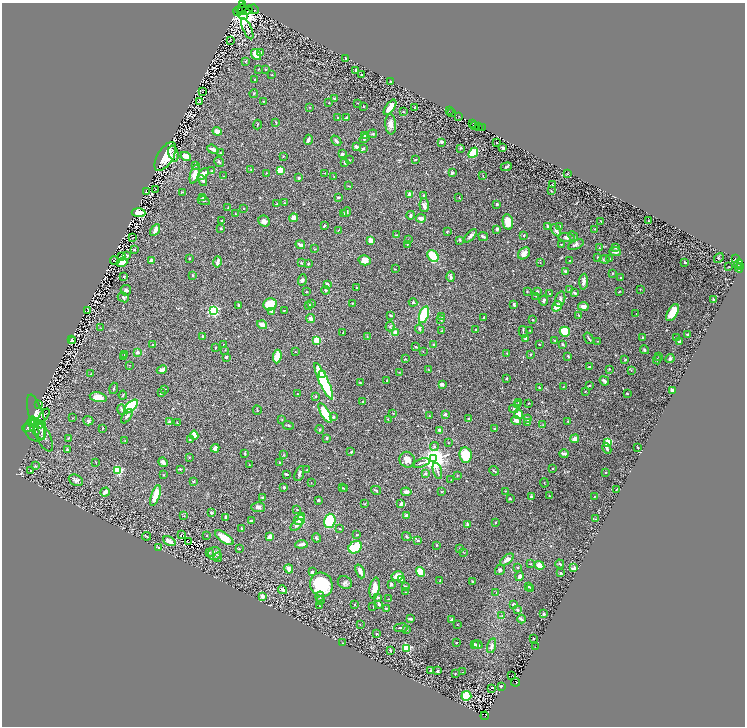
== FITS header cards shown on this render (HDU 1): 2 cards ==
NAXIS1  =                 1485
NAXIS2  =                 1448

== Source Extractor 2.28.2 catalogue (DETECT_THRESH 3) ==
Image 1485 x 1448 px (HDU 1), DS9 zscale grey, zoomed out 1/2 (1 PNG px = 2 x 2 image px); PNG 747 x 728 px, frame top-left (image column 1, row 1447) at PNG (2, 3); each listed source drawn as its Kron ellipse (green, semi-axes under 4 px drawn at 4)
Background 0.814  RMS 0.022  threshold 0.0651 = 3 sigma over >= 5 px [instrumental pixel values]
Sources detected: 673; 65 cannot appear on this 1/2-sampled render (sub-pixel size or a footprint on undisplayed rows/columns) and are neither listed nor drawn; of the other 608, the 500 brightest by FLUX_AUTO listed and drawn (108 fainter detections omitted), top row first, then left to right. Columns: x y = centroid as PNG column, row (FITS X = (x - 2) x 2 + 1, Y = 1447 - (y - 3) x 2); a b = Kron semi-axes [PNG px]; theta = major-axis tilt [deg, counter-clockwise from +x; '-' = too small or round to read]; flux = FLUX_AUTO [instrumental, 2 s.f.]
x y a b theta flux
243 4 2 1 - 270
242 9 5 3 - 3100
254 9 5 1 - 170
238 11 5 3 - 790
245 11 8 2 6 1200
243 16 4 4 - 6400
247 29 11 4 -66 15
231 40 4 2 - 2.5
261 52 4 3 - 4.7
256 55 6 4 -52 78
346 58 2 2 - 3.7
245 61 3 3 - 3.2
258 69 2 2 - 2.9
266 69 2 2 - 2.8
356 70 3 2 - 9.2
272 75 2 2 - 3.9
362 75 2 2 - 5.1
255 80 3 2 - 6.3
391 81 2 2 - 3.2
202 91 3 2 - 2.3
254 93 4 2 - 3
334 99 3 2 - 5.2
264 101 2 2 - 1.8
199 102 3 2 - 3.5
329 103 2 2 - 2.7
357 103 3 2 - 2
364 106 2 2 - 6.1
310 107 3 2 - 2.1
390 107 9 4 55 42
414 108 2 2 - 2.6
403 111 4 3 - 2.9
449 111 2 1 - 50
452 113 3 1 - 130
458 116 3 1 - 71
337 117 2 2 - 6.5
346 118 3 3 - 5.5
276 122 3 2 - 2.5
473 123 2 1 - 46
257 124 5 2 - 3.2
391 124 10 5 -86 32
474 125 2 1 - 75
478 126 2 1 - 120
482 128 4 1 - 220
217 131 5 3 - 37
373 134 4 2 - 3.4
364 135 3 3 - 6.4
364 138 5 3 - 9.7
308 140 5 3 - 9.1
336 141 6 3 -47 11
442 142 2 2 - 23
497 143 2 2 - 2.9
356 147 3 3 - 18
460 148 3 2 - 4.7
503 148 3 2 - 11
213 149 6 3 -20 18
363 149 3 2 - 7.2
220 152 3 2 - 2.4
173 153 8 5 -75 11
473 153 6 4 48 120
342 154 3 3 - 8
165 156 16 8 58 120
186 156 5 4 - 49
283 156 2 1 - 2.3
416 159 2 1 - 2.5
349 160 2 2 - 2.6
219 162 5 3 - 4.3
345 163 4 3 - 5.7
196 165 3 2 - 4.5
506 167 5 3 - 6.7
251 169 4 3 - 3.6
280 170 4 3 - 60
211 171 3 3 - 3.2
266 173 3 2 - 2.5
325 173 3 2 - 2.2
452 173 3 3 - 7.7
195 174 10 4 73 42
203 174 6 4 47 38
568 174 3 2 - 2
483 175 2 2 - 2.8
224 176 2 2 - 2
334 177 2 2 - 2.1
299 178 2 2 - 6.7
203 181 6 3 -61 9.7
552 185 2 2 - 5.8
349 186 3 2 - 2.6
155 189 3 2 - 2.1
551 191 4 3 - 3.2
146 192 4 2 - 3.8
182 192 3 2 - 2.1
410 195 3 3 - 38
424 195 3 3 - 5.5
338 197 4 3 - 4.9
203 198 4 3 - 3.2
459 198 2 2 - 1.8
204 201 6 3 -24 4.6
285 203 4 2 - 3.2
277 204 2 2 - 9.7
497 204 2 2 - 8.2
424 205 7 4 -87 15
228 208 3 2 - 2.3
244 208 2 2 - 7.1
347 212 5 3 - 9.3
139 213 7 4 -3 48
236 214 2 2 - 3.3
344 214 3 2 - 7.2
411 215 4 3 - 8.5
294 218 4 4 - 21
421 218 5 3 - 21
222 221 2 2 - 8.6
264 221 6 5 - 22
601 221 3 2 - 2.2
648 221 2 2 - 2.2
508 222 7 5 -79 72
324 226 4 2 - 3.9
547 226 4 2 - 7
560 226 3 2 - 3.5
221 228 3 3 - 4.4
497 229 3 3 - 6.1
595 229 2 1 - 2.6
155 230 6 3 58 27
338 230 3 2 - 2.4
556 230 7 3 -59 15
447 232 3 3 - 3.7
396 235 3 2 - 3.2
524 235 2 2 - 5.2
470 236 8 4 48 13
573 236 5 4 - 8.8
483 237 5 2 - 8
566 237 8 4 -5 13
133 238 2 1 - 1.9
408 240 3 2 - 2.3
460 240 3 2 - 6
370 241 3 3 - 38
407 244 2 2 - 2.6
561 244 2 2 - 1.9
300 245 5 2 - 18
576 245 8 4 24 12
599 248 4 2 - 2.7
616 248 4 3 - 3.9
315 249 2 2 - 3.1
134 250 3 2 - 4.9
615 252 6 3 -3 12
524 253 7 5 43 24
127 256 4 2 - 3.3
433 256 6 5 - 120
122 257 3 2 - 4
598 258 3 2 - 5.8
609 258 2 2 - 2
719 258 5 3 - 4.3
735 258 3 1 - 120
190 259 2 2 - 3.6
604 259 5 4 - 5.2
152 260 2 2 - 47
364 260 6 5 - 33
570 260 2 2 - 2
115 261 5 2 - 2.4
218 262 5 2 - 15
685 262 3 2 - 6.7
122 263 5 4 - 78
302 263 4 2 - 3.1
540 263 3 2 - 2.3
739 263 4 3 - 1500
308 264 3 2 - 3.3
740 266 2 2 - 230
729 267 3 2 - 1.8
739 268 4 3 - 190
395 269 3 2 - 2.2
566 271 2 2 - 11
613 273 3 2 - 2.7
193 275 3 3 - 3.3
124 276 3 2 - 6.1
451 277 5 3 - 10
621 278 2 2 - 3.4
302 280 6 4 72 8.1
584 282 8 3 86 19
327 284 4 2 - 18
356 287 2 1 - 2.6
569 289 3 3 - 2.7
640 289 3 2 - 1.9
126 290 5 5 - 8.6
325 290 4 3 - 4.4
527 291 3 2 - 3.4
306 292 2 2 - 3.9
537 292 2 2 - 14
619 292 2 2 - 4.4
575 293 3 2 - 9.2
550 294 2 2 - 3.8
536 296 3 2 - 2.1
123 297 6 4 -26 10
560 299 8 5 72 15
713 299 3 2 - 4.3
544 300 5 3 - 7.4
413 302 4 4 - 4.6
311 303 3 3 - 2.8
352 303 3 3 - 3.3
270 304 7 6 - 140
239 305 3 3 - 9.4
514 305 4 3 - 7.5
309 306 4 3 - 9
557 306 5 4 - 41
583 306 5 4 - 22
213 310 3 3 - 750
284 310 2 2 - 2.4
88 311 3 2 - 2.4
272 311 2 2 - 33
673 313 9 5 60 58
636 314 2 1 - 2
424 315 9 4 71 250
579 315 3 2 - 2.7
391 316 4 3 - 5.1
442 317 3 2 - 2.2
484 317 2 2 - 5.2
311 319 4 3 - 17
441 320 3 2 - 2.1
533 320 2 2 - 4.3
262 325 5 3 - 24
390 326 5 4 - 6.9
101 328 3 2 - 2.1
419 329 4 3 - 5.7
476 329 2 2 - 5.3
442 331 2 2 - 2.8
530 331 3 3 - 3.1
343 332 2 2 - 2.9
523 332 6 2 -77 5.4
565 332 5 5 - 75
395 333 3 2 - 49
687 335 4 3 - 3.6
203 336 2 2 - 4.2
367 337 3 2 - 1.8
642 337 2 2 - 3.1
526 338 3 3 - 14
589 338 6 2 -54 5.3
677 338 3 2 - 3.2
71 340 4 1 - 2.5
317 340 3 3 - 210
555 340 3 2 - 3.2
73 341 3 2 - 1.9
597 341 3 2 - 2.4
679 342 4 3 - 5.8
539 344 2 2 - 3.3
563 344 4 3 - 5.7
153 345 2 2 - 2.6
223 345 3 2 - 3
434 345 4 2 - 4.9
416 347 3 2 - 4.7
215 348 3 2 - 3.7
225 350 3 2 - 2.2
644 350 4 4 - 5.6
423 351 2 2 - 2.3
137 352 3 3 - 20
296 352 2 2 - 2.4
507 353 3 2 - 3
125 354 4 3 - 3.4
530 355 3 2 - 4
277 356 7 4 84 76
568 356 3 2 - 4.2
124 357 3 2 - 4.3
226 357 2 2 - 11
659 357 2 2 - 2.2
405 359 2 2 - 4.6
670 359 5 4 - 7.4
625 360 3 2 - 3.8
657 360 4 2 - 2.6
129 365 2 2 - 2
589 367 4 1 - 4.2
609 369 2 2 - 4.2
162 370 5 4 - 21
429 370 4 2 - 2.5
631 370 3 2 - 2.3
399 372 4 2 - 2.7
91 374 3 2 - 2.1
323 375 4 3 - 45
507 378 2 2 - 3.6
324 381 20 4 -65 510
387 381 2 2 - 3.3
604 381 5 3 - 13
360 383 3 2 - 4.1
442 384 3 3 - 7.9
590 385 3 2 - 3.3
563 387 3 2 - 2.2
114 388 6 2 74 4
539 388 3 2 - 4.7
165 389 2 2 - 9
585 391 2 2 - 2.1
672 391 2 2 - 90
161 393 3 2 - 3.5
627 393 2 2 - 4.3
298 394 2 2 - 2.2
123 395 4 2 - 3.5
316 396 3 3 - 4.3
98 397 8 4 -12 45
362 401 2 2 - 2.9
518 402 3 2 - 3.3
528 403 2 2 - 2.1
518 404 3 2 - 4.8
39 405 3 2 - 2.2
131 406 9 4 44 390
514 409 5 4 - 5.2
122 410 5 3 - 7.3
257 410 4 2 - 3.2
325 413 11 4 -60 140
393 413 3 2 - 2
445 414 2 2 - 18
518 414 5 3 - 55
44 415 7 2 54 3.2
127 416 8 3 57 9.6
429 416 2 2 - 2.3
37 417 23 7 -74 78
333 417 3 3 - 7.8
72 418 2 2 - 2.4
527 418 3 2 - 16
468 419 3 2 - 3.1
282 420 3 2 - 2.1
388 420 3 2 - 2.4
88 421 5 4 - 7.9
516 421 5 3 - 21
568 421 2 2 - 2.8
33 422 5 5 - 13
169 422 4 3 - 12
527 422 3 3 - 5.3
177 423 2 2 - 2.9
39 424 5 4 - 16
288 425 6 2 -18 4
543 425 3 3 - 2.9
34 427 9 3 -66 10
28 428 6 4 6 5.2
102 429 3 2 - 2.5
319 429 4 4 - 5.2
494 429 2 2 - 3.8
440 430 3 3 - 17
35 431 11 9 -46 25
194 435 4 3 - 45
43 437 16 7 -63 19
68 438 3 2 - 3.1
327 438 3 3 - 5
190 439 3 2 - 2
575 439 4 4 - 13
125 441 2 2 - 1.9
608 442 3 3 - 270
448 443 2 2 - 2.5
434 447 4 4 - 6
638 447 4 2 - 2.8
215 448 4 4 - 19
607 448 6 3 -63 11
67 450 3 2 - 4.4
351 452 3 2 - 6.3
245 453 4 3 - 3.6
564 454 5 2 - 24
284 455 3 3 - 2.3
465 455 8 6 -81 140
189 457 3 2 - 2.9
433 459 4 4 - 5500
407 460 8 7 - 27
96 462 3 2 - 3.3
163 462 5 3 - 15
280 462 3 3 - 2.7
421 463 9 2 17 7.3
249 464 2 1 - 2.1
35 466 3 2 - 2.9
180 469 4 3 - 6.8
553 469 2 2 - 3.2
118 470 3 3 - 430
307 470 3 2 - 2.4
31 471 2 2 - 3.3
437 471 8 2 -72 7.1
494 471 5 2 - 4.7
606 473 2 2 - 4.9
286 474 3 2 - 7.3
299 474 8 3 70 7.3
425 474 3 3 - 6.5
163 475 3 2 - 2.5
457 476 3 2 - 2.3
76 480 7 5 -23 15
451 480 3 2 - 2.5
193 482 3 3 - 3.7
311 483 2 2 - 2.5
544 483 4 2 - 2.2
284 487 2 2 - 10
342 488 3 2 - 2.2
345 489 3 2 - 2.1
376 490 5 2 - 7
616 490 3 2 - 3.9
505 491 3 2 - 2.5
105 492 5 3 - 14
406 492 5 4 - 15
442 492 4 2 - 3.2
155 495 11 4 72 75
549 496 2 2 - 4.5
594 496 2 2 - 2.5
531 497 4 3 - 6.7
262 498 3 2 - 11
510 499 2 2 - 4.9
318 500 3 2 - 8.4
365 504 3 2 - 2.1
401 504 4 3 - 14
258 507 7 5 -3 12
297 510 3 2 - 2.3
211 513 2 2 - 6.8
407 515 3 3 - 14
184 516 4 2 - 3
302 517 4 4 - 22
225 518 4 2 - 5.8
595 519 3 2 - 2.5
299 520 6 5 - 53
251 521 3 2 - 6.3
330 521 7 5 75 160
495 522 2 2 - 6.9
467 524 2 2 - 34
297 525 7 4 44 12
242 528 3 2 - 9.6
340 529 3 2 - 2.2
181 534 2 1 - 2.3
207 535 2 2 - 2
356 535 2 2 - 3.4
146 536 4 2 - 3.6
270 537 4 2 - 59
407 537 5 3 - 4.1
224 538 11 4 -35 68
316 538 4 3 - 7.2
418 540 3 3 - 4.4
169 541 6 4 -30 31
188 542 2 1 - 1.9
301 544 6 3 7 20
436 545 2 2 - 2.7
355 547 7 5 36 140
159 548 3 2 - 5.2
239 549 2 2 - 4
460 549 3 2 - 3.2
209 552 2 2 - 9.7
463 552 3 2 - 2.1
215 553 6 6 - 21
218 557 5 3 - 5.1
507 559 8 4 40 16
530 564 3 2 - 2.4
560 564 4 2 - 4.8
539 565 5 4 - 35
518 568 3 3 - 3.3
574 568 3 2 - 18
289 569 4 3 - 37
500 570 5 4 - 8.9
360 571 7 4 -68 19
312 572 3 2 - 8.8
420 572 5 4 - 82
560 573 2 2 - 4.4
398 576 6 4 12 42
519 576 5 3 - 16
401 579 3 2 - 9.1
440 581 3 2 - 3.5
472 581 3 3 - 3.5
345 582 7 6 - 11
391 584 3 2 - 9.1
321 585 12 11 - 240
405 586 4 2 - 8.8
528 586 4 3 - 5.7
375 588 10 5 81 42
530 588 2 2 - 5
283 590 5 2 - 12
405 592 2 2 - 2.1
496 592 2 2 - 1.9
262 596 2 2 - 28
320 596 5 3 - 6.1
378 597 4 3 - 4.2
388 599 3 2 - 2.2
320 600 2 2 - 3.3
355 604 2 2 - 10
379 604 3 2 - 13
513 604 4 2 - 4.4
320 606 2 2 - 2.1
373 607 4 1 - 2
386 608 3 2 - 3
518 610 3 3 - 5.9
543 614 2 2 - 5.9
502 616 3 3 - 3.2
410 619 3 2 - 9.3
451 619 4 2 - 5.9
521 619 4 2 - 9.2
360 625 2 2 - 2
457 625 3 2 - 2.5
401 628 7 2 6 7.1
407 629 3 2 - 4.2
377 634 2 2 - 6
534 639 2 2 - 8.6
343 643 3 2 - 2
456 643 2 2 - 3
475 644 4 3 - 5.9
478 645 5 3 - 7.7
492 646 7 4 74 17
535 647 2 1 - 1.8
407 648 3 3 - 400
390 651 3 2 - 5
430 671 3 2 - 14
437 671 3 3 - 7.1
463 672 2 2 - 2.1
455 674 2 2 - 3.8
511 676 2 1 - 4.3
516 682 4 3 - 370
501 686 3 2 - 4.9
492 688 2 1 - 4.5
466 696 5 5 - 120
485 716 4 2 - 580
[108 fainter detections neither listed nor drawn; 65 sub-pixel or undisplayed-footprint detections neither listed nor drawn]